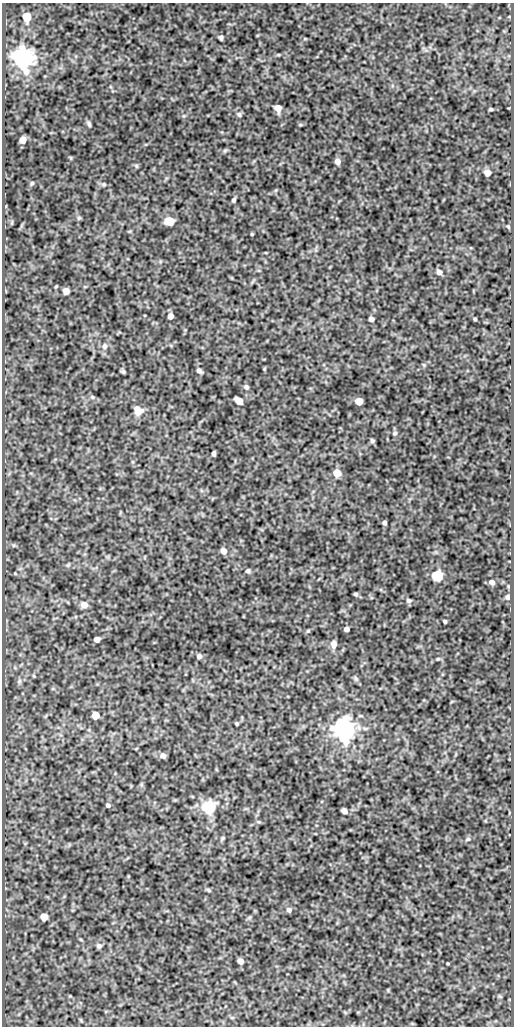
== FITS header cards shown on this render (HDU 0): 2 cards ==
NAXIS1  =                  512
NAXIS2  =                 1024

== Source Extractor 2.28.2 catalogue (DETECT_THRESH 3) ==
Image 512 x 1024 px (HDU 0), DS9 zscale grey, 1 PNG px = 1 image px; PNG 516 x 1028 px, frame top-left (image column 1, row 1024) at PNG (2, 3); no overlay
Background 135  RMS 0.52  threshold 1.55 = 3 sigma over >= 5 px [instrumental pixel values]
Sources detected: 71; all 71 listed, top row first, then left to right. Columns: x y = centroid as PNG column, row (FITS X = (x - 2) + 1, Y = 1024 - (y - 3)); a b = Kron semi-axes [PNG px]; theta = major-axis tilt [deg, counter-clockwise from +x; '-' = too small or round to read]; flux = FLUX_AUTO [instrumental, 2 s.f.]
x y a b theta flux
27 17 6 5 - 1200
221 38 4 4 - 64
23 57 7 7 - 37000
278 108 6 5 - 330
491 109 4 3 - 49
239 114 7 5 -39 72
89 124 8 5 -68 75
23 140 6 5 - 210
225 150 7 4 19 56
337 161 6 5 - 170
136 166 6 4 -60 45
487 173 5 5 - 330
32 183 6 4 62 51
104 184 5 4 - 46
234 200 4 4 - 73
79 218 6 5 - 49
169 221 6 5 - 1600
508 227 5 3 - 36
252 234 3 3 - 34
439 272 6 5 - 160
56 286 3 2 - 36
66 291 6 5 - 160
170 316 5 5 - 230
371 319 5 4 - 140
475 319 3 3 - 43
105 346 8 7 - 140
264 369 6 3 72 31
123 371 4 3 - 56
199 371 6 4 -47 110
246 387 6 5 - 80
92 397 6 5 - 64
239 401 6 5 - 570
359 401 5 5 - 770
138 410 11 9 -52 340
395 433 6 5 - 62
372 441 5 4 - 58
214 453 5 4 - 110
337 473 6 5 - 650
384 523 4 4 - 89
223 551 6 5 - 280
248 571 6 5 - 78
437 576 6 6 - 3900
492 582 6 5 - 130
356 594 4 3 - 57
507 597 6 5 - 64
409 601 7 6 - 79
84 605 6 6 - 290
445 621 4 3 - 65
346 629 5 4 - 140
308 631 6 4 18 44
97 639 5 4 - 270
334 644 10 7 83 170
199 656 5 5 - 130
438 659 5 4 - 38
356 678 8 5 -69 69
19 681 7 4 71 63
95 715 5 5 - 800
237 724 3 3 - 43
345 728 7 7 - 43000
163 756 6 5 - 120
108 805 5 4 - 78
209 807 6 6 - 9700
344 811 5 4 - 170
259 822 6 3 -1 46
222 838 7 4 88 48
468 839 6 5 - 55
208 890 7 4 -28 54
289 910 6 6 - 99
44 917 5 5 - 630
99 946 6 6 - 100
240 961 5 5 - 260